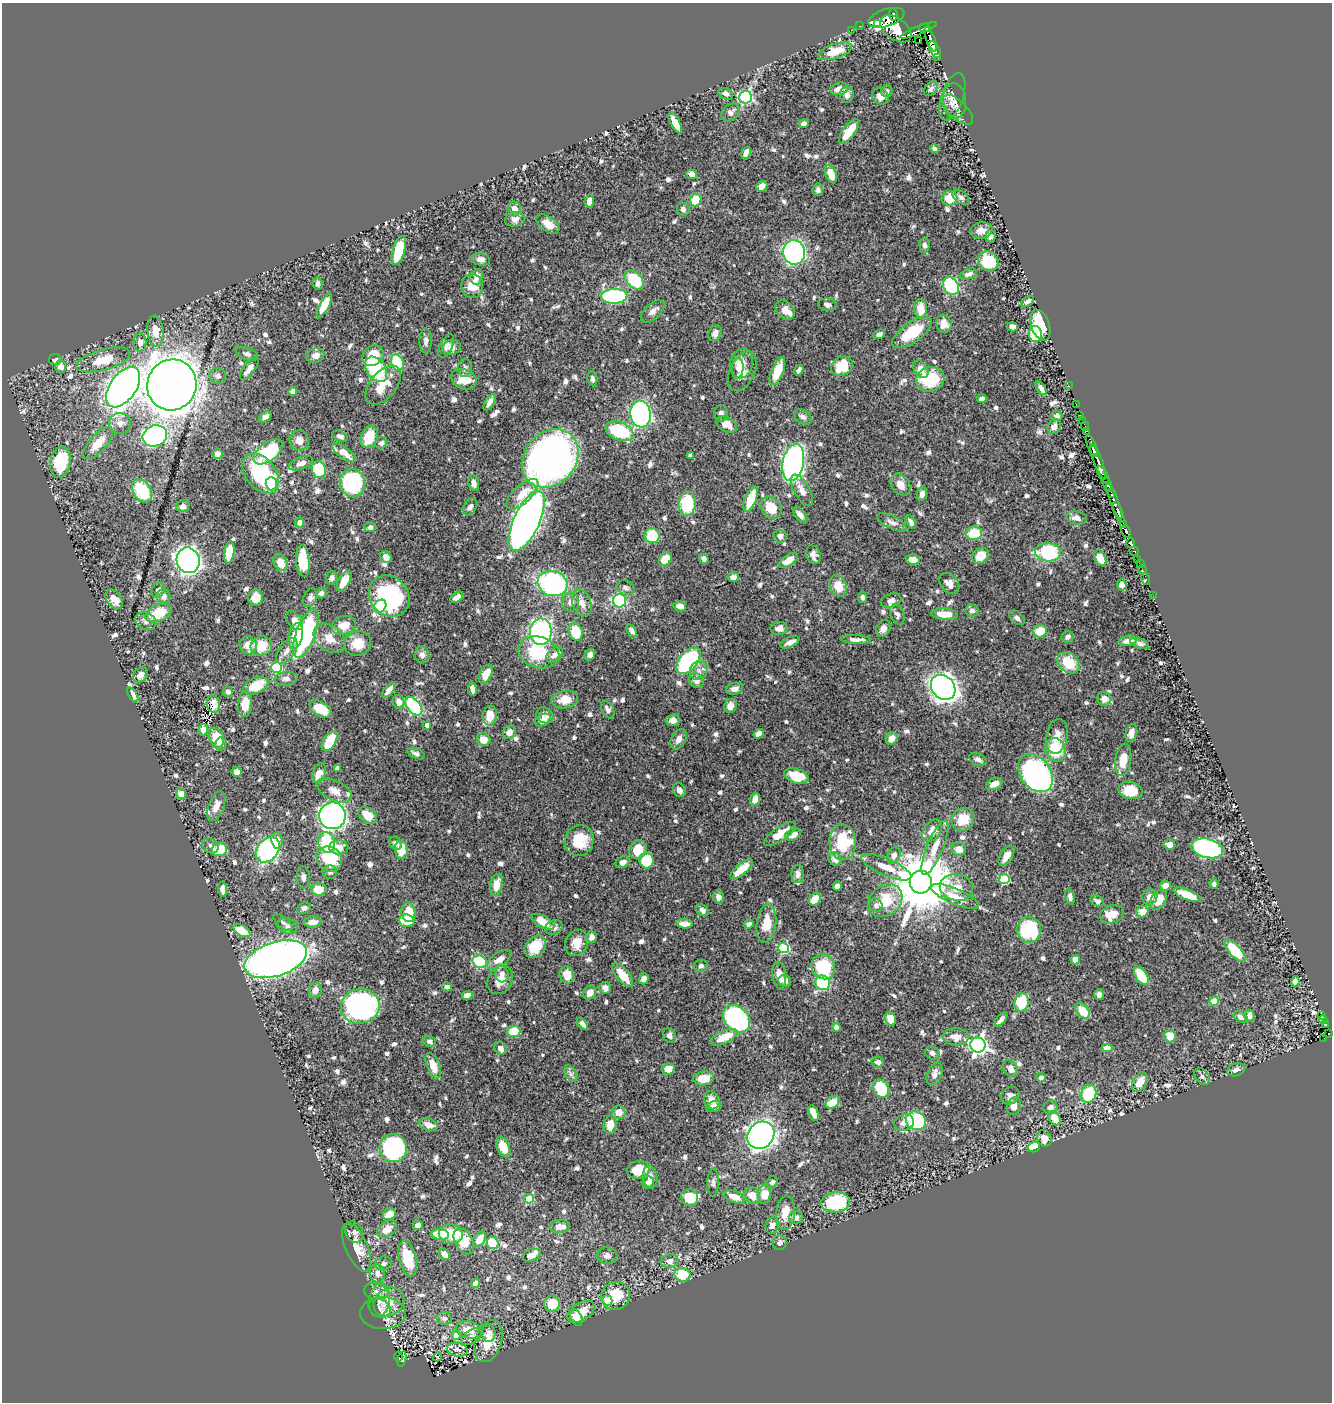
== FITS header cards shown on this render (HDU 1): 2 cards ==
NAXIS1  =                 1330
NAXIS2  =                 1400

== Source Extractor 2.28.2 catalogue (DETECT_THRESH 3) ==
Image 1330 x 1400 px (HDU 1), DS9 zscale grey, 1 PNG px = 1 image px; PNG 1334 x 1404 px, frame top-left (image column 1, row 1400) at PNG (2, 3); each listed source drawn as its Kron ellipse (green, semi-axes under 4 px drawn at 4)
Background 0.463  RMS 0.0094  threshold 0.0281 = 3 sigma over >= 5 px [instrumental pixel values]
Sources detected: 842; of the 842, the 500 brightest by FLUX_AUTO listed and drawn (342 fainter detections omitted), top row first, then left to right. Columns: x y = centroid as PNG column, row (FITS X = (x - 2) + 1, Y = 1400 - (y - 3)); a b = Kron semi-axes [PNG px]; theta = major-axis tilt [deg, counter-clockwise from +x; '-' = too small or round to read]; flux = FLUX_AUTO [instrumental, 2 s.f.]
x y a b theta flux
893 14 6 3 -82 390
886 18 19 8 18 1900
878 24 4 3 - 240
859 26 2 2 - 3.8
925 28 6 4 -9 280
896 29 18 10 -36 2700
851 30 2 2 - 4.4
919 30 19 3 22 370
931 39 13 3 -69 180
919 41 2 2 - 11
935 50 9 4 -60 610
835 51 18 7 18 16
938 57 3 2 - 25
839 89 9 6 12 5.3
931 89 8 5 49 2
887 91 6 6 - 2.1
726 94 8 5 -24 2.6
847 95 8 7 - 3.3
880 96 8 7 - 4.8
745 97 6 6 - 87
952 97 24 11 71 6.2
954 101 18 12 -87 5.3
958 110 19 8 -44 5.2
731 112 10 7 42 3.5
675 123 11 4 -63 8.6
804 123 5 4 - 2.1
849 131 15 6 54 16
935 149 4 4 - 2.2
746 153 6 4 70 6.4
692 174 5 4 - 5.9
831 174 9 5 -70 11
762 186 6 5 - 4.9
818 190 6 5 - 2.8
961 197 9 6 -38 2
950 198 8 7 - 14
696 200 6 5 - 18
589 201 6 5 - 3.9
514 209 7 6 - 5.1
683 209 6 6 - 2.2
515 219 10 7 11 4.9
548 224 13 7 -36 7.7
981 230 11 8 10 4.8
990 236 6 5 - 2.1
924 245 7 5 -88 2.3
399 250 15 6 75 27
794 252 12 11 - 210
481 259 9 6 -13 3.4
988 261 10 9 - 24
968 274 9 5 18 2.3
477 277 8 6 75 6.1
634 280 11 7 -45 39
318 284 6 5 - 2.2
472 286 12 10 -81 9.4
951 286 9 7 -58 63
614 296 13 7 2 88
1028 301 7 4 31 2.5
324 305 13 5 62 12
828 305 9 6 -8 2.9
921 308 9 6 -87 11
785 310 11 8 -44 5.8
653 312 14 7 43 3.7
944 324 9 7 -75 6.8
1040 325 16 9 -71 25
1012 327 5 4 - 3.3
155 331 15 8 -85 8.1
912 332 23 10 35 28
715 333 8 6 63 3
879 334 6 4 22 2.2
1035 334 8 6 -87 38
426 341 12 6 89 2.8
140 342 9 6 -87 3.7
446 346 12 6 63 2.5
452 347 9 7 12 5.1
247 354 11 6 -19 2.6
315 356 9 7 19 4.4
373 356 11 9 40 16
55 359 6 5 - 3.9
103 360 28 10 16 16
397 363 8 6 -69 40
741 363 15 11 77 11
842 366 11 9 32 19
61 367 6 5 - 5.6
465 368 9 7 85 2.1
738 368 10 6 86 2.5
249 369 14 5 53 4.4
376 369 14 9 -54 44
921 369 10 6 -55 5.1
799 370 6 4 56 2.2
742 371 21 12 64 7.8
777 371 14 6 68 17
218 376 8 8 - 2.3
464 379 13 10 -22 13
592 379 7 5 -81 2
930 379 14 12 17 38
172 385 26 24 65 1300
383 385 23 13 51 14
1069 386 2 2 - 7.2
123 387 23 13 55 530
1041 388 7 4 -56 2.6
293 391 5 4 - 3.7
982 399 5 4 - 2.3
490 402 9 4 57 3.7
1076 404 2 2 - 4.9
721 413 8 7 - 2.3
641 414 13 10 -82 220
1080 415 3 2 - 3.3
1057 416 5 5 - 2.1
265 417 7 4 35 3.3
803 417 9 6 -33 2.7
1083 421 3 3 - 7.1
120 423 11 10 - 4.7
727 424 11 7 -27 6.9
1054 426 8 6 57 3.5
1085 426 4 3 - 9.6
620 431 14 9 -21 45
1086 431 4 2 - 18
155 436 12 10 22 130
340 436 8 5 -22 2.6
369 437 11 8 72 15
299 440 10 9 - 5.5
98 443 20 8 48 11
381 443 6 5 - 2
1092 446 11 3 -68 92
1094 451 4 3 - 190
268 452 17 9 38 40
344 453 14 5 -36 6.7
218 454 5 5 - 2.5
691 455 4 4 - 2
550 458 31 26 50 420
60 462 16 10 80 36
793 462 19 10 79 200
1098 462 19 3 -69 400
301 463 13 6 20 3.7
319 469 9 7 -76 26
261 473 22 15 -52 55
1104 476 10 3 -62 66
352 483 14 12 -73 65
474 483 8 5 -77 3.9
271 484 7 5 -90 73
1107 484 7 3 -65 170
900 485 12 9 -52 6.7
802 490 17 8 -59 6.2
142 491 12 8 -58 31
522 494 20 9 43 12
922 494 7 5 80 3.5
1111 495 3 2 - 44
751 499 13 5 69 16
1114 501 20 3 -69 120
687 504 12 8 85 33
183 506 7 6 - 3.8
470 507 9 6 61 2.5
771 508 12 9 -51 14
1119 513 11 3 -68 440
800 515 9 5 -51 3
1076 518 10 6 -10 3.6
527 521 32 13 65 700
892 522 16 6 -27 3.5
911 522 7 4 -63 2.7
300 523 5 4 - 3.8
1124 524 4 3 - 92
370 527 5 4 - 2.4
1126 531 6 3 -62 240
974 533 8 6 9 21
652 536 7 7 - 23
780 536 6 6 - 3.3
1131 543 5 3 - 60
1134 551 4 3 - 57
229 552 11 5 81 17
1048 552 13 9 -4 46
813 555 10 7 -67 3.6
980 556 9 7 41 12
386 557 6 5 - 3.4
1100 558 8 5 -63 9.5
665 559 7 5 45 14
704 559 5 4 - 2.5
188 560 13 11 -69 440
788 560 10 5 35 9
913 560 7 5 -7 6.5
1138 560 3 3 - 17
303 561 16 6 -85 28
281 563 8 6 -62 8.4
1140 564 2 2 - 3.1
1142 570 4 2 - 6.1
733 577 6 5 - 2.4
331 578 7 5 72 2.2
1146 579 6 3 -77 6.5
344 581 11 5 60 12
553 583 15 12 -16 110
949 583 11 8 -47 5
1122 585 5 4 - 4.6
838 586 11 8 -67 9.9
625 588 9 7 -24 2.2
158 590 8 6 55 2.4
321 593 5 5 - 2.1
164 596 7 6 - 3.7
389 596 22 19 -46 73
1153 596 2 2 - 2.6
457 597 7 4 36 3.7
862 597 5 4 - 2
255 598 8 7 - 9.5
310 598 10 6 68 2.7
114 599 11 7 -54 8
619 600 7 6 - 49
891 600 10 6 19 3
571 602 9 8 - 3.7
582 603 14 9 -70 5.7
380 606 7 5 50 63
680 606 6 5 - 6.1
972 611 6 6 - 2.8
159 613 14 8 22 18
897 614 10 7 -67 2.6
945 614 13 5 -4 9.8
1017 618 9 5 -41 2
295 620 11 6 -51 5.9
146 621 11 8 -25 3
344 625 12 9 17 9.1
779 628 9 6 9 3.8
883 629 9 7 62 3.7
632 631 7 4 -59 3.5
1040 631 7 6 - 14
541 632 13 11 -88 110
576 632 9 6 -73 19
306 633 26 9 70 95
296 636 13 7 77 14
1067 637 6 5 - 2.6
329 638 18 12 -39 10
856 640 15 4 -3 3.1
1128 641 9 5 11 4.6
790 642 10 5 25 4.7
1140 643 10 5 -22 2.3
358 644 13 12 - 12
248 645 9 8 - 6.1
261 646 11 9 16 14
287 651 15 8 54 4.8
539 652 21 15 -17 35
422 655 8 7 - 3
554 655 9 6 40 3.4
590 655 6 5 - 2.7
688 661 15 8 50 110
1068 663 12 9 -41 19
277 668 5 5 - 54
699 671 9 8 - 3.3
486 674 10 6 61 12
141 675 8 6 47 4.5
286 679 11 7 3 3.3
696 680 8 7 - 3.8
256 686 13 8 23 18
943 687 13 11 -47 450
472 689 7 4 -82 3.9
735 689 8 6 17 3.8
389 690 9 4 52 3.7
228 692 5 5 - 2.3
133 695 8 4 -59 4.8
1104 699 7 7 - 4.9
565 700 13 9 12 10
399 702 7 6 - 4.5
213 704 8 6 -82 3.7
245 704 13 7 85 11
414 706 10 6 -50 95
730 706 7 6 - 4.5
320 709 12 7 -32 16
608 710 9 6 -61 2.8
545 715 9 7 -35 5
490 716 10 7 82 9.3
543 720 8 5 31 3.9
673 720 7 6 - 3.6
427 725 4 4 - 3.2
203 730 6 4 -85 5.2
509 732 7 6 - 5.1
1131 733 9 5 76 3.8
759 734 5 4 - 3.8
1057 736 17 10 80 7.2
216 738 10 7 -66 14
892 738 6 5 - 6
679 739 11 7 61 3.7
484 740 7 6 - 8.5
329 741 11 6 57 20
221 744 7 5 67 2.6
1055 750 12 10 -67 25
416 754 9 5 -24 2.1
978 759 9 6 -24 2.5
1123 760 16 8 82 11
337 768 4 4 - 3
237 772 5 5 - 4.8
319 773 10 6 68 7.7
1036 773 21 15 -53 160
796 776 12 7 -19 18
994 784 9 5 24 5.5
334 790 19 9 -27 6.8
679 790 7 6 - 3.2
1130 790 12 8 -11 16
181 794 5 5 - 6.6
755 799 6 5 - 6.8
216 806 16 8 70 6.3
368 815 10 7 -38 11
332 816 13 13 - 450
963 819 12 11 - 12
932 831 12 8 54 7
780 834 18 6 35 11
793 835 8 5 26 6.7
277 840 8 5 -80 4.8
579 840 15 14 - 19
327 842 10 8 -74 36
843 842 18 13 -86 34
396 843 7 5 -43 2.3
1169 844 6 5 - 4.5
210 846 8 7 - 2.4
339 847 9 7 1 7.8
935 848 29 8 68 10
1207 848 16 9 -14 150
219 849 7 6 - 22
959 849 7 6 - 6.7
268 850 14 10 51 140
401 850 9 6 -87 13
638 850 9 8 - 16
894 855 8 6 66 4
1007 856 11 6 57 6.4
329 859 13 12 - 29
835 859 7 6 - 5.1
646 861 8 7 - 20
622 862 7 5 26 3.9
886 867 27 8 -23 11
742 869 14 5 40 14
330 872 7 6 - 2.3
798 874 9 6 -89 2.7
303 877 11 6 -86 2.6
1004 879 5 5 - 38
921 882 11 11 - 5700
1214 884 5 4 - 2
496 885 11 6 78 9.4
837 886 5 4 - 3.4
1165 886 5 5 - 6
956 887 17 13 -12 9.8
223 889 7 4 -86 4.1
319 889 7 6 - 13
1187 895 14 5 -22 17
955 896 25 7 -24 10
718 897 6 5 - 3.2
1070 897 8 4 -77 2.6
1150 897 8 7 - 4.8
815 899 7 5 49 13
1159 900 11 7 56 8.7
885 901 18 15 39 21
1097 901 7 5 -25 2.4
876 905 7 6 - 2.2
304 908 7 5 22 2.3
703 910 7 5 -43 2.4
1142 911 6 6 - 7.3
408 912 10 7 -83 14
1112 914 12 9 20 10
407 921 8 6 -6 15
312 922 9 5 4 5.5
543 922 12 6 -29 11
283 923 12 5 -40 2.1
766 923 19 9 83 13
684 924 8 4 -6 4.9
749 924 5 4 - 2.6
287 926 10 7 -16 2.6
554 928 9 7 21 2.7
1029 930 13 12 - 40
242 931 9 5 -30 17
591 937 6 5 - 3.4
577 943 13 11 68 8.5
535 947 12 9 49 16
784 948 5 5 - 58
1235 951 14 6 -48 30
276 959 32 17 18 500
499 959 14 6 32 6.8
1075 960 5 4 - 7.2
480 962 7 6 - 36
701 966 7 6 - 2.1
823 967 13 11 -57 33
502 974 8 6 -75 3.6
567 975 8 7 - 8.4
623 975 14 6 -51 13
779 975 14 7 -82 6.8
1141 976 10 5 -57 20
644 979 5 4 - 3.5
500 980 15 12 57 8.8
785 981 6 6 - 2.3
1295 982 5 4 - 3.4
823 983 7 7 - 45
447 987 5 4 - 2
605 988 6 5 - 4
315 990 8 6 76 5.4
590 993 7 6 - 6.2
467 995 5 4 - 4.5
1099 995 5 4 - 2.5
1214 1001 4 4 - 14
1022 1002 9 7 76 30
360 1006 19 17 12 150
1082 1011 9 6 -53 15
1322 1015 3 3 - 7.2
1249 1016 6 5 - 3.5
1241 1017 7 5 -33 2.5
736 1019 15 11 -45 98
890 1019 7 5 -71 7.2
1001 1019 8 4 50 2.8
1323 1020 4 3 - 52
583 1024 7 3 -48 2.7
1325 1024 4 3 - 59
836 1027 4 4 - 6.2
514 1031 6 5 - 19
1329 1034 3 2 - 15
670 1036 7 6 - 2.5
1170 1036 6 6 - 11
724 1037 14 6 25 13
956 1037 13 8 -1 6.1
1324 1038 3 2 - 26
429 1041 7 5 -17 2
978 1045 8 7 - 260
500 1048 7 5 -48 4
1107 1048 5 4 - 8.2
932 1053 7 6 - 2.2
878 1062 6 5 - 2.5
433 1066 13 6 -69 8.6
668 1069 6 5 - 7.1
1010 1069 9 6 -52 5.1
1236 1070 9 6 18 2.5
571 1074 9 5 -59 2.2
935 1074 12 7 67 3.9
1202 1076 9 6 -50 2.3
704 1078 10 7 9 11
1041 1078 4 4 - 2.6
1140 1082 11 6 59 7.6
881 1089 10 7 -61 32
1089 1094 9 7 64 30
1010 1095 10 8 41 3.4
712 1100 9 7 -68 6.1
833 1102 7 5 35 12
1014 1106 9 6 69 5.5
714 1107 8 5 14 3.9
1050 1107 7 6 - 2.8
619 1112 7 7 - 6.6
813 1113 8 4 -66 5.4
1054 1118 8 5 -59 8.9
916 1121 10 9 - 64
904 1123 10 8 19 3.6
428 1125 10 6 -18 5.9
610 1125 9 6 79 8.4
761 1135 14 12 47 330
1044 1138 8 7 - 6.8
503 1147 11 6 -66 13
1034 1147 6 5 - 23
393 1148 14 13 - 110
638 1170 11 8 14 13
650 1177 11 7 -81 4.6
713 1182 14 6 89 2.4
772 1182 6 5 - 2.4
648 1183 6 5 - 2.5
764 1194 9 7 87 9.7
752 1195 9 7 -60 8.5
734 1197 11 6 -20 6.7
690 1198 9 8 - 18
529 1199 5 4 - 30
836 1202 14 10 7 42
785 1213 17 9 84 9.3
389 1214 7 5 28 9.5
796 1217 7 6 - 3.3
418 1225 5 5 - 4
772 1225 8 6 68 3.6
560 1227 10 6 5 5.5
387 1229 11 7 37 8.8
354 1232 11 8 -65 2.9
440 1234 9 5 -8 22
451 1234 12 10 -12 17
480 1239 8 5 58 8.5
464 1241 14 8 -60 17
493 1243 6 5 - 27
780 1243 7 7 - 2.5
356 1247 26 11 -67 13
444 1254 6 4 -49 5.8
531 1255 9 6 21 6.4
607 1256 10 8 -6 3.4
408 1258 18 8 -77 27
669 1261 9 6 12 4.3
383 1263 8 7 - 2.9
377 1273 9 7 -79 4.2
682 1275 8 6 -16 20
475 1283 5 4 - 2.9
376 1292 12 8 -14 4.1
615 1296 15 14 - 18
379 1300 17 10 82 5.9
607 1301 5 5 - 13
389 1302 16 13 35 13
552 1304 8 7 - 15
379 1308 12 9 -29 2.2
581 1312 15 9 33 11
383 1313 23 16 1 7.7
444 1318 7 6 - 2.4
576 1318 9 5 -67 10
469 1330 13 8 -13 9.3
488 1333 9 7 89 2.7
456 1335 4 4 - 11
472 1336 12 6 35 2.5
488 1341 22 13 72 13
457 1350 10 6 -12 3.2
398 1357 5 2 - 11
437 1357 4 3 - 3.6
402 1359 8 4 77 42
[342 fainter detections neither listed nor drawn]